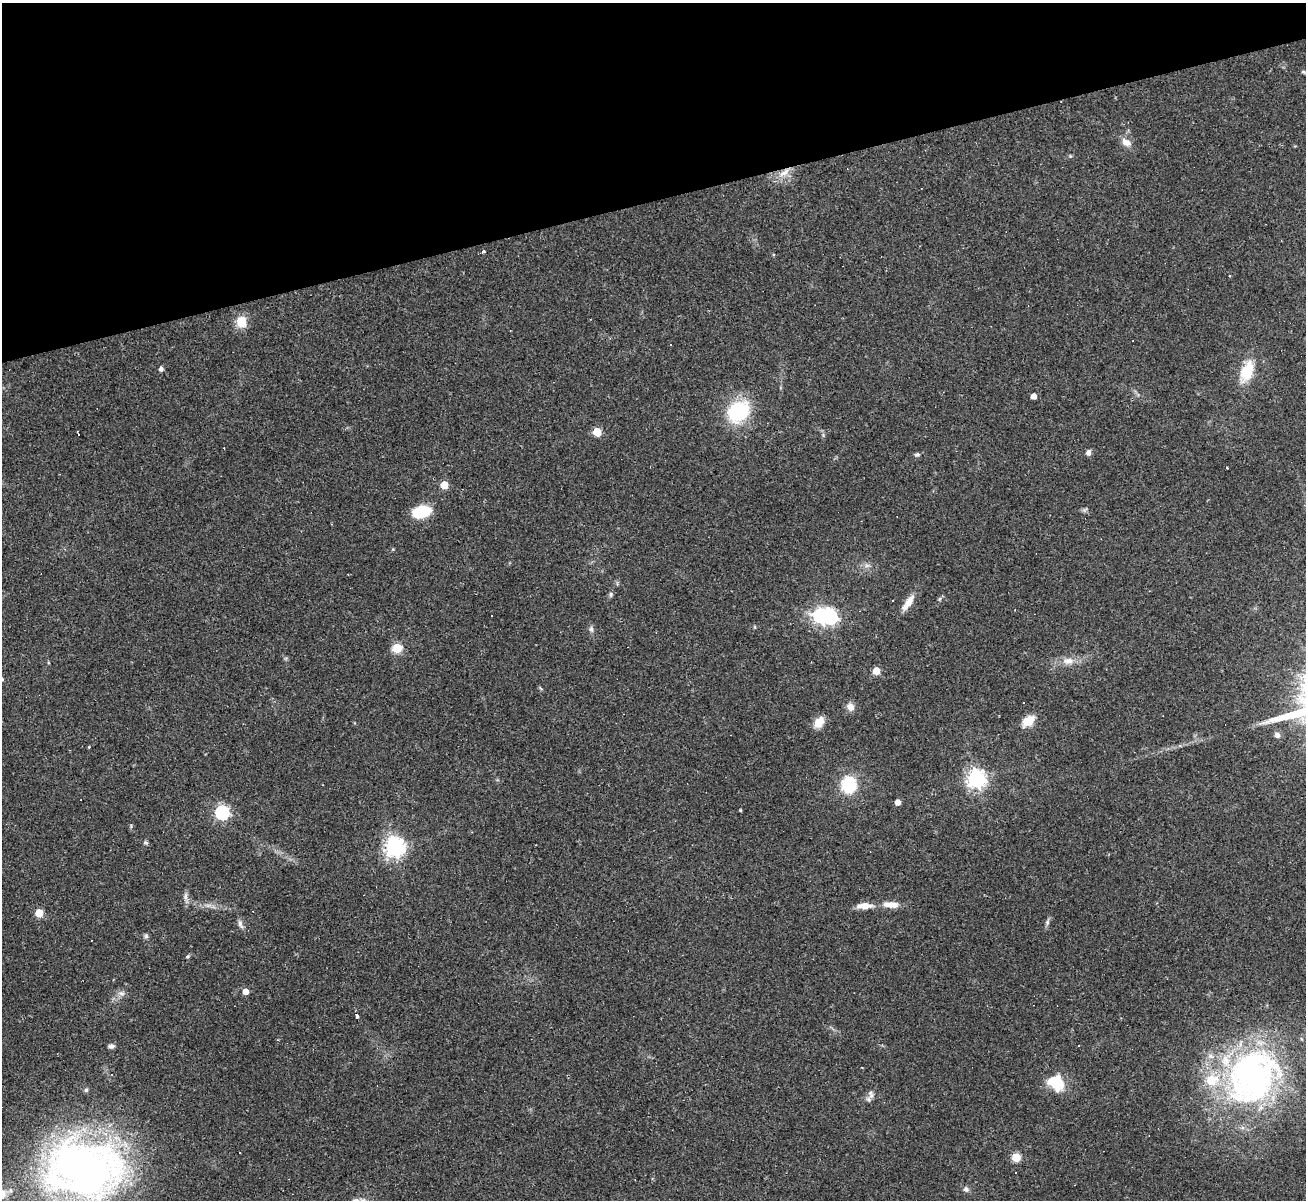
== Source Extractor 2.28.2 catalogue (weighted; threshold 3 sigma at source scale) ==
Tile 3 of 4 x 4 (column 3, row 1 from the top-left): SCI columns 2607-3910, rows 3857-5054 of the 5213 x 5196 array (HDU 1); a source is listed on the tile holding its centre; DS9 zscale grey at full resolution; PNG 1308 x 1202 px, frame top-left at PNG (2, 3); no overlay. Shown black and unused: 17% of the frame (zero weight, under 2 of 3 exposures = <1% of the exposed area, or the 3 px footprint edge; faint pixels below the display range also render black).
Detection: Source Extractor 2.28.2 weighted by HDU 2 'WHT'; one run over the whole footprint, this tile lists its part. Background 0.0885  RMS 0.006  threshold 0.0269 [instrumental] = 3 sigma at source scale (4.5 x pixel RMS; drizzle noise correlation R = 1.50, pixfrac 1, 0.05/0.05 arcsec/px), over >= 5 px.
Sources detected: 68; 1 inside a brighter object's white glare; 7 cosmic-ray / hot-pixel residue — not listed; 2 inside a brighter listed object's ellipse — not listed separately; the other 58 listed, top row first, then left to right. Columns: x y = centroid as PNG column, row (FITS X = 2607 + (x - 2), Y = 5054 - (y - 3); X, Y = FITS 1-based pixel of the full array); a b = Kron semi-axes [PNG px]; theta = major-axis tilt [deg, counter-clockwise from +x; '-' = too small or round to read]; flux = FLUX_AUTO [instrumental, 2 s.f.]
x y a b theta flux
1303 72 5 4 - 0.74
1126 142 13 8 -31 4.7
784 173 18 7 35 6.4
484 252 3 3 - 4.2
241 322 13 11 -88 9.7
670 345 3 2 - 0.49
161 369 4 4 - 2.3
1247 372 20 11 70 19
1034 396 4 4 - 4.9
738 411 28 21 44 37
597 432 5 5 - 23
78 434 3 3 - 26
1088 452 7 6 - 2.1
917 454 7 5 14 1.3
444 485 5 5 - 17
422 512 18 11 16 20
867 565 7 4 19 1.4
611 594 8 5 85 1.2
893 600 2 2 - 0.56
908 603 23 7 54 6.6
830 617 6 6 - 140
591 629 8 6 -88 1.7
397 648 5 5 - 34
1068 661 17 8 2 5.9
876 671 5 5 - 13
1024 703 3 3 - 1.2
850 707 9 8 - 4.2
1028 721 14 9 40 8.6
819 722 11 8 55 8.8
1277 735 8 6 -74 1.9
89 747 3 3 - 0.46
976 778 7 7 - 290
849 785 16 13 88 26
898 802 4 4 - 5.1
740 810 3 3 - 0.63
222 812 6 6 - 120
146 843 8 4 -1 0.9
395 847 7 7 - 340
186 896 12 4 85 2.1
891 905 21 8 -2 6.5
864 906 18 7 2 6.6
39 913 5 5 - 19
1047 922 7 5 72 1.4
240 924 13 6 -69 2.1
146 936 6 6 - 1.2
187 957 6 4 44 0.8
246 991 4 4 - 5.7
121 993 10 4 -1 1.8
111 1046 7 6 - 1.8
1252 1077 77 61 59 190
1056 1083 20 16 -40 17
86 1090 5 5 - 1.1
871 1094 11 6 -75 2.1
240 1152 3 3 - 2.3
1016 1157 5 5 - 24
83 1169 77 54 -4 370
1016 1172 3 3 - 0.99
966 1189 7 6 - 1.9
Overlapping masked pixels (flux is a lower limit): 1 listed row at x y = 784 173
Isophote crosses this tile's border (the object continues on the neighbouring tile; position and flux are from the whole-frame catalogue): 1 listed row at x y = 83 1169